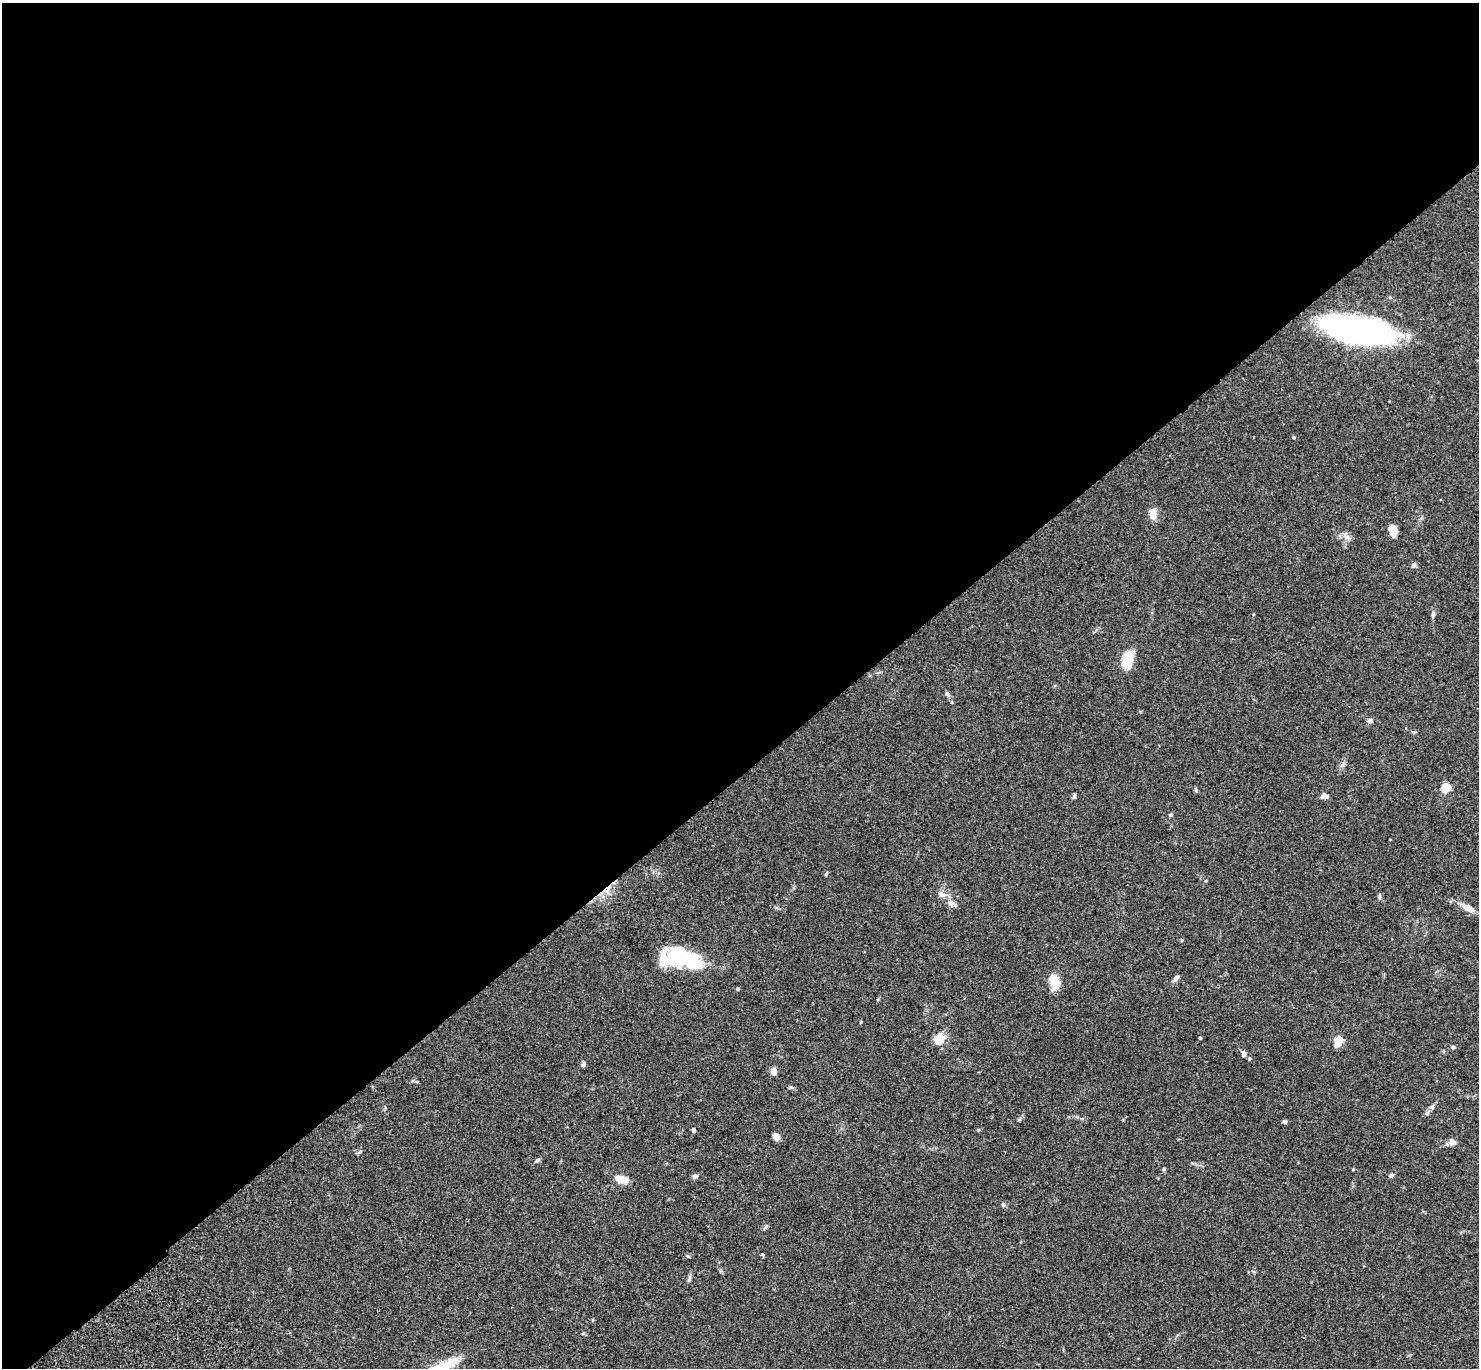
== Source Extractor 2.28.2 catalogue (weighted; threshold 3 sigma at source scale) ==
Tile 2 of 4 x 4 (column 2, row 1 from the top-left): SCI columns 1580-3056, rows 4483-5848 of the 6109 x 6091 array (HDU 1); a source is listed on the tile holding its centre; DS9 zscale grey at full resolution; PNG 1481 x 1370 px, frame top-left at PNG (2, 3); no overlay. Shown black and unused: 57% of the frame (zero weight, under 3 of 4 exposures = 6% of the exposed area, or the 3 px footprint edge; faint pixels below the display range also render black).
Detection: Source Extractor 2.28.2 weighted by HDU 2 'WHT'; one run over the whole footprint, this tile lists its part. Background 0.0586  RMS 0.0052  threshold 0.0233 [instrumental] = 3 sigma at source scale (4.5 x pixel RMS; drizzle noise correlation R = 1.50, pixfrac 1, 0.05/0.05 arcsec/px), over >= 5 px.
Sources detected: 44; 1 cosmic-ray / hot-pixel residue — not listed; the other 43 listed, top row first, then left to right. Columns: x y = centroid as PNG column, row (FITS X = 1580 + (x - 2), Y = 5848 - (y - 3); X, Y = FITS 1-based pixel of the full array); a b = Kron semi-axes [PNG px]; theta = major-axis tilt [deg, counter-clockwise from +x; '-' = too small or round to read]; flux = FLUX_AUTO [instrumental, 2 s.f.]
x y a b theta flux
1359 330 63 22 -11 160
1294 437 4 3 - 0.45
1153 514 13 8 -86 4.5
1393 530 10 7 -71 5.9
1347 537 8 7 - 2.1
1413 565 6 5 - 1.4
1433 614 8 5 83 1.2
1128 659 19 12 87 9.9
947 693 7 5 -53 0.93
1370 720 7 6 - 1.2
1445 787 9 9 - 6
1196 790 6 4 -72 0.65
1074 796 7 4 80 0.92
1324 796 8 6 6 1.9
1171 815 6 4 19 0.64
942 895 9 7 -45 2.1
1379 896 8 4 -90 0.79
951 903 10 9 - 2.5
1468 908 19 7 -28 4.5
679 958 41 18 -3 46
1176 978 10 5 49 1.5
1054 981 17 10 -76 8.1
1200 1038 3 3 - 0.63
939 1039 13 9 50 7.8
1338 1041 9 5 66 9.9
1453 1047 5 4 - 0.8
1243 1054 8 6 -89 1.3
583 1064 7 5 71 1.1
774 1071 7 6 - 3.4
1431 1107 7 5 2 1.1
1427 1113 7 4 45 0.96
1285 1122 5 5 - 0.91
693 1129 6 4 -65 0.79
776 1136 8 6 -56 2.7
1452 1142 10 8 -19 2.3
360 1152 6 4 70 0.66
538 1160 7 4 28 0.87
1391 1175 6 5 - 1.2
695 1176 7 6 - 1.4
621 1179 14 7 -15 6.7
766 1226 7 4 20 0.78
688 1256 5 3 - 0.5
454 1361 58 16 29 12
Isophote crosses this tile's border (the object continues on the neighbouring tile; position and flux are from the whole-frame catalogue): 1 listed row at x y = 454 1361
Unlisted compact peaks at least as high as the median listed source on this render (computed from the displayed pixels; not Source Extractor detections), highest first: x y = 1003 1204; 826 874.